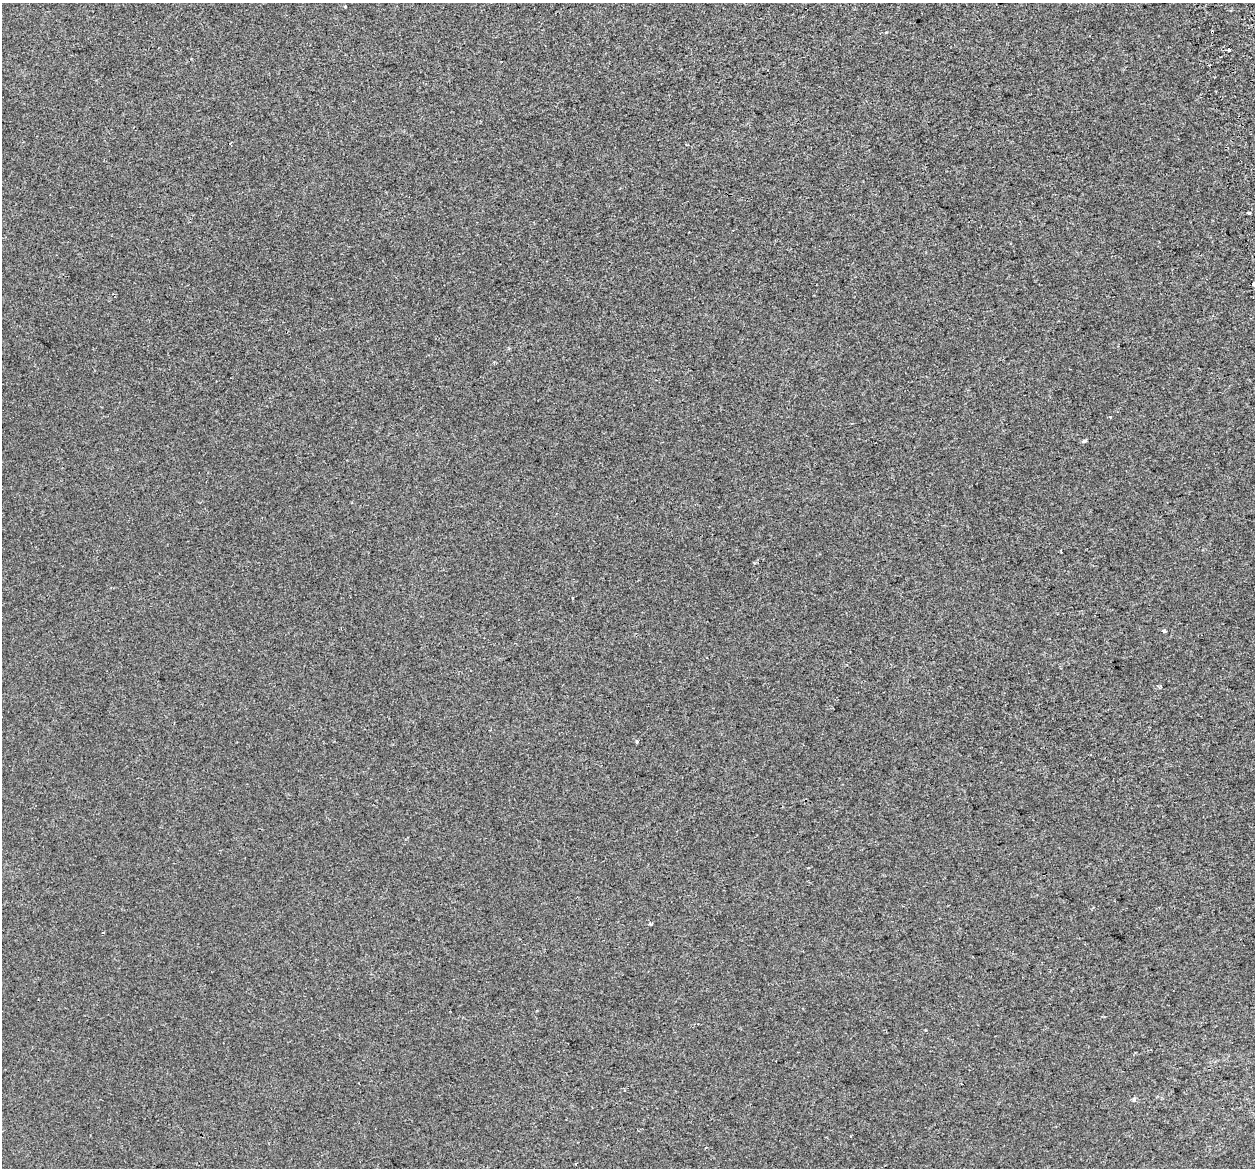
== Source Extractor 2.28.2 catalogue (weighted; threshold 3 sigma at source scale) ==
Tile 10 of 4 x 4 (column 2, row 3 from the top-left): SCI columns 1305-2557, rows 1306-2471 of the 5115 x 4897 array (HDU 1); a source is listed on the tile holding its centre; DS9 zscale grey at full resolution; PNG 1257 x 1170 px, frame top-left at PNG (2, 3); no overlay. Shown black and unused: <1% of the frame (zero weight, under 2 of 3 exposures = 4% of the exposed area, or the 3 px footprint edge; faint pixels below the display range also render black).
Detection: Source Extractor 2.28.2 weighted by HDU 2 'WHT'; one run over the whole footprint, this tile lists its part. Background 8.57e-04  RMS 0.0051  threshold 0.0228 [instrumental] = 3 sigma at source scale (4.5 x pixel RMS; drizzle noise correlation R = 1.50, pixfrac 1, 0.0396/0.0396 arcsec/px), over >= 5 px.
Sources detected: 13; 2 cosmic-ray / hot-pixel residue — not listed; the other 11 listed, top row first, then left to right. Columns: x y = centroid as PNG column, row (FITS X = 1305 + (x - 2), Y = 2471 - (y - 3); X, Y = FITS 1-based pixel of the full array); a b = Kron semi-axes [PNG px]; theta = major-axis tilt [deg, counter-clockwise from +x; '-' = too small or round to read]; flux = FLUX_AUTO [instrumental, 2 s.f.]
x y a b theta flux
345 6 3 3 - 0.8
1212 32 3 3 - 3.6
1228 49 3 2 - 0.76
1249 213 3 3 - 3.6
1254 284 4 3 - 3.6
1084 441 6 4 10 0.84
1164 631 3 3 - 3.7
637 741 3 3 - 1.9
651 924 3 3 - 1.1
1134 1099 6 5 - 0.8
576 1164 3 2 - 0.48
Overlapping masked pixels (flux is a lower limit): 1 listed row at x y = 1212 32
Isophote crosses this tile's border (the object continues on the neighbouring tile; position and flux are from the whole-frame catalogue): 1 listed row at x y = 1254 284